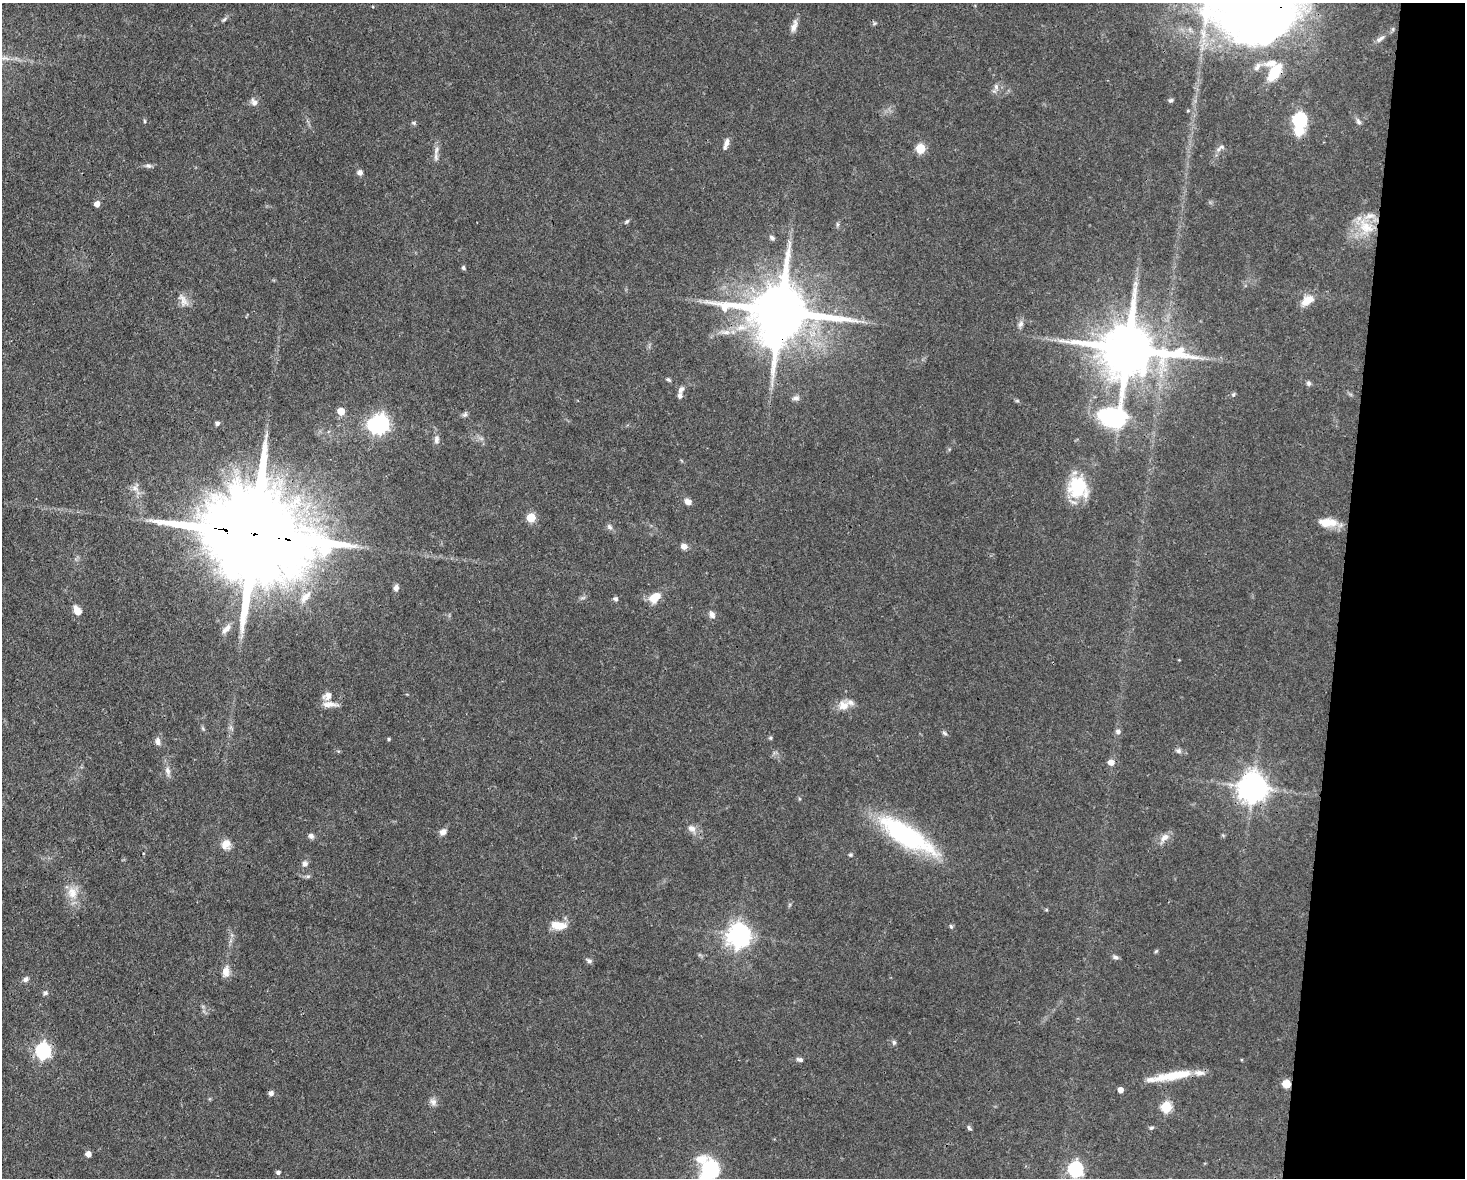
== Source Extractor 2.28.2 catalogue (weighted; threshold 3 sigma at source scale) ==
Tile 6 of 3 x 4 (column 3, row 2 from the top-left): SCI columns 3152-4614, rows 2353-3528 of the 4725 x 4704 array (HDU 1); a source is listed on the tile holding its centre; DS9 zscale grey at full resolution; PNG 1467 x 1180 px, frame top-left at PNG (2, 3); no overlay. Shown black and unused: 8% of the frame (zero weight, under 3 of 4 exposures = <1% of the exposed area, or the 3 px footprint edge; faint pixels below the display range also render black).
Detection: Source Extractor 2.28.2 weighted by HDU 2 'WHT'; one run over the whole footprint, this tile lists its part. Background 0.0737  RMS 0.004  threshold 0.0182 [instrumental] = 3 sigma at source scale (4.5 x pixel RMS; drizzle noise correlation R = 1.50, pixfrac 1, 0.05/0.05 arcsec/px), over >= 5 px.
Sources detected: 116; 3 inside a brighter object's white glare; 1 cosmic-ray / hot-pixel residue — not listed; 10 inside a brighter listed object's ellipse — not listed separately; the other 102 listed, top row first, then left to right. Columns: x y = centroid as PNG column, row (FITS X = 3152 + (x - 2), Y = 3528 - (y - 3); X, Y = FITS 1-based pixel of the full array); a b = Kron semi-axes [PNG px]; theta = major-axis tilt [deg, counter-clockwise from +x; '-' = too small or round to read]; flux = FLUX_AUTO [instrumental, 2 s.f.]
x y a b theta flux
1259 8 81 64 -15 500
224 19 8 5 39 0.86
874 23 6 5 - 0.65
794 26 18 7 73 2.5
1380 39 15 6 37 2
996 87 8 6 -89 1.5
1171 100 6 5 - 0.77
254 102 10 8 -65 2.1
1188 111 5 3 - 0.47
1299 119 6 6 - 73
145 121 6 3 -89 0.49
1358 122 9 5 -46 1.1
413 123 7 4 -20 0.7
1299 130 6 6 - 25
726 143 12 6 75 2.5
1222 147 8 6 -41 1.3
920 148 5 5 - 19
436 157 13 6 -85 1.9
148 166 8 6 -19 1.2
360 173 7 7 - 1.4
97 204 5 5 - 2.8
627 221 9 4 45 0.69
838 224 6 4 -89 0.7
1366 227 26 17 -45 12
772 238 8 5 -35 0.95
463 268 5 5 - 0.73
183 300 21 10 -62 3.5
1307 300 18 11 33 5.1
781 312 20 13 -8 3500
1020 324 10 7 59 1.6
1127 350 28 18 77 3100
668 379 6 4 -42 0.71
1309 383 6 5 - 1.1
681 390 8 5 55 1.6
1233 394 6 5 - 0.69
796 398 9 7 2 1.4
1017 401 6 4 0 0.53
341 411 5 5 - 7.1
465 415 7 6 - 0.98
217 423 5 4 - 1.2
381 423 7 6 - 110
436 440 12 7 89 1.8
1078 487 27 24 -58 18
688 502 9 7 -25 2.3
531 517 5 5 - 18
1328 522 24 11 -1 6.9
609 527 9 6 -50 1.2
255 534 43 22 -10 14000
684 546 7 7 - 2.2
396 588 8 6 78 1.8
305 597 19 8 49 4.1
655 597 13 9 37 7.3
616 599 5 4 - 1.1
77 610 11 7 -60 3.7
712 615 10 7 -61 1.9
227 627 11 7 71 2
327 696 12 10 29 2.7
330 704 21 7 -1 3.2
843 705 14 13 - 4.6
1118 732 6 6 - 1.4
945 733 8 5 -28 0.84
770 738 5 4 - 0.57
389 739 4 4 - 0.48
158 741 10 6 -82 1.9
1178 751 8 6 -17 1.2
1111 762 6 6 - 3.2
168 771 14 7 -79 2.3
1253 787 9 9 - 610
692 828 13 9 -24 2.8
443 832 8 7 - 2.3
906 835 76 22 -32 51
311 836 7 6 - 1.4
1164 838 14 9 45 3.1
226 844 12 10 57 4.1
850 855 6 4 -20 0.57
305 864 8 7 - 1.5
308 876 7 4 18 0.73
72 892 17 13 -78 6.2
1046 910 5 4 - 0.42
558 925 20 10 -5 5.6
951 926 6 4 -68 0.67
738 935 8 8 - 350
1156 951 6 4 45 0.51
1115 957 8 5 -30 1.1
589 961 8 5 -35 1
226 972 14 9 83 3.4
26 979 8 6 39 1.4
45 993 7 6 - 0.95
894 1042 7 5 79 0.83
43 1051 7 6 - 96
800 1060 9 5 -16 1.2
1171 1076 29 12 9 10
1286 1084 5 5 - 13
1120 1090 4 4 - 3.2
433 1102 10 8 -52 2
1166 1107 6 6 - 29
969 1128 7 4 -58 0.8
1151 1128 6 4 15 0.68
88 1154 5 4 - 3.2
1075 1169 7 6 - 90
710 1170 25 16 57 31
278 1172 5 5 - 0.94
Overlapping masked pixels (flux is a lower limit): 5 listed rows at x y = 1259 8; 781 312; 255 534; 1253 787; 1286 1084
Isophote crosses this tile's border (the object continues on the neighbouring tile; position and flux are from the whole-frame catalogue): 2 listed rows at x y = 1259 8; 710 1170